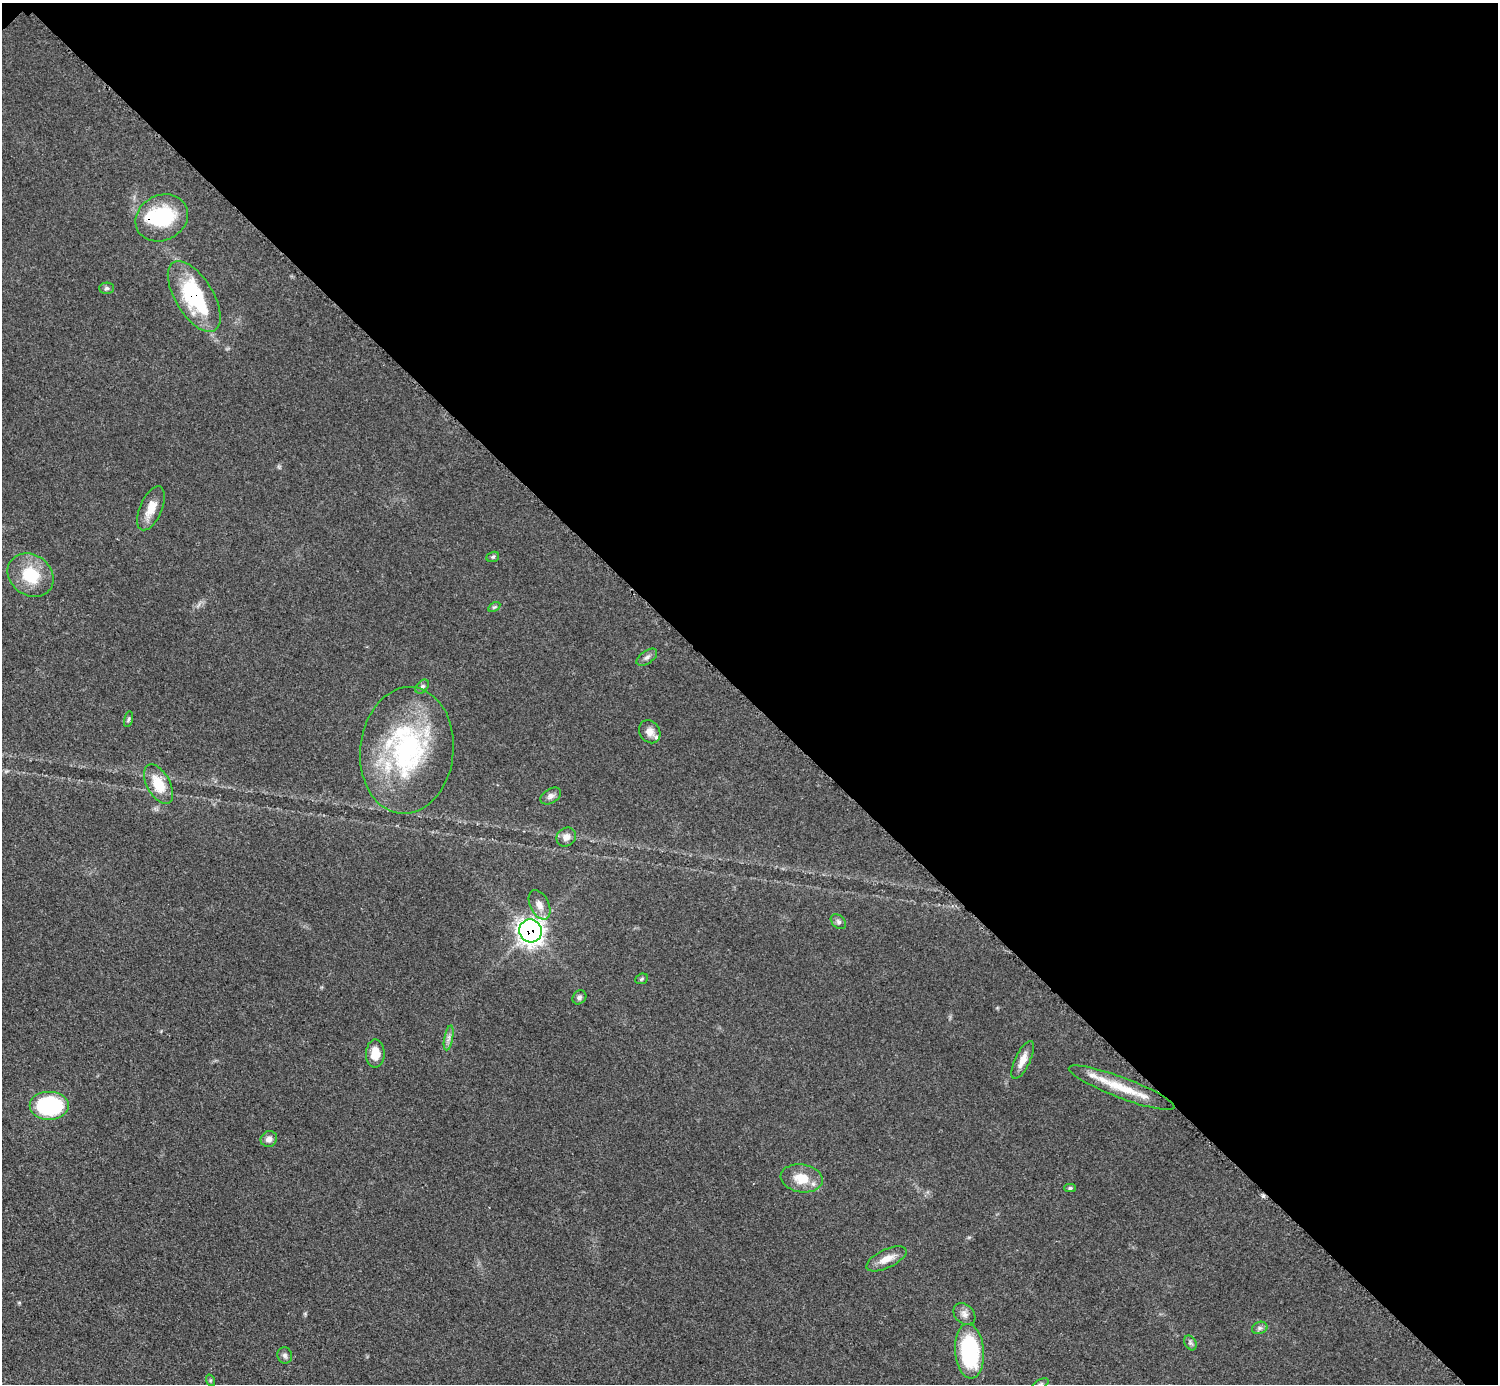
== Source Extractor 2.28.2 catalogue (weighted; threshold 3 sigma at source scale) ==
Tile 3 of 4 x 4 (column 3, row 1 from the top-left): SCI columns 2998-4493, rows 4452-5833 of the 5993 x 5993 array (HDU 1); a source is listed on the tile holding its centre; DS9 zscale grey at full resolution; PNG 1500 x 1386 px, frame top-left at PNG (2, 3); each listed source drawn as its Kron ellipse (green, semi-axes under 4 px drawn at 4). Shown black and unused: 50% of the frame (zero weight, under 3 of 5 exposures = <1% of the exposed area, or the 3 px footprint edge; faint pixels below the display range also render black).
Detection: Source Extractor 2.28.2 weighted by HDU 2 'WHT'; one run over the whole footprint, this tile lists its part. Background 0.0503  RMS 0.0062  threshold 0.0278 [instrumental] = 3 sigma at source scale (4.5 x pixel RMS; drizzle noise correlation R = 1.50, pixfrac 1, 0.05/0.05 arcsec/px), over >= 5 px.
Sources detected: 39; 1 inside a brighter object's white glare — neither listed nor drawn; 2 inside a brighter listed object's ellipse — not listed separately; the other 36 listed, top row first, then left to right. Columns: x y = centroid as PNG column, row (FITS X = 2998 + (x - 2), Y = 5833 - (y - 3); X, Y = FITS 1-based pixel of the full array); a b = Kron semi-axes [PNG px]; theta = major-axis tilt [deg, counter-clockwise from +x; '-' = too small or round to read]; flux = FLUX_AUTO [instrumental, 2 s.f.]
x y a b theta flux
162 218 27 22 27 41
107 288 7 5 0 1.4
194 296 40 19 -59 55
151 508 23 11 66 8.8
493 557 6 5 - 1
31 575 24 20 -36 24
494 607 6 4 33 0.92
647 657 12 6 35 2.2
422 686 8 5 48 1.4
128 719 8 3 76 1
650 732 12 10 -56 4.5
407 750 63 46 84 110
159 784 22 11 -61 15
551 796 11 7 31 2.6
566 837 10 9 - 3.9
539 905 16 9 -64 4.7
838 922 9 6 -41 1.6
530 931 12 11 - 330
642 979 7 5 23 0.97
579 997 8 6 49 1.6
449 1038 13 4 79 2.6
375 1054 14 9 89 9.3
1023 1060 20 7 65 6.5
1122 1088 56 10 -21 19
49 1106 20 14 0 66
269 1139 8 7 - 3.5
802 1178 21 14 -8 13
1070 1188 6 4 2 1
886 1259 22 9 25 7.5
964 1314 12 9 -43 3.5
1260 1328 8 6 20 1.7
1190 1343 8 5 -60 1.4
969 1351 27 14 -85 66
285 1355 8 7 - 2
210 1380 6 4 -73 0.78
1041 1384 9 4 27 1.1
Overlapping masked pixels (flux is a lower limit): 4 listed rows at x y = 162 218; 194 296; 530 931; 1122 1088
Isophote crosses this tile's border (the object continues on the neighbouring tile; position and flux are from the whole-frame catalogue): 1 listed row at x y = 1041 1384